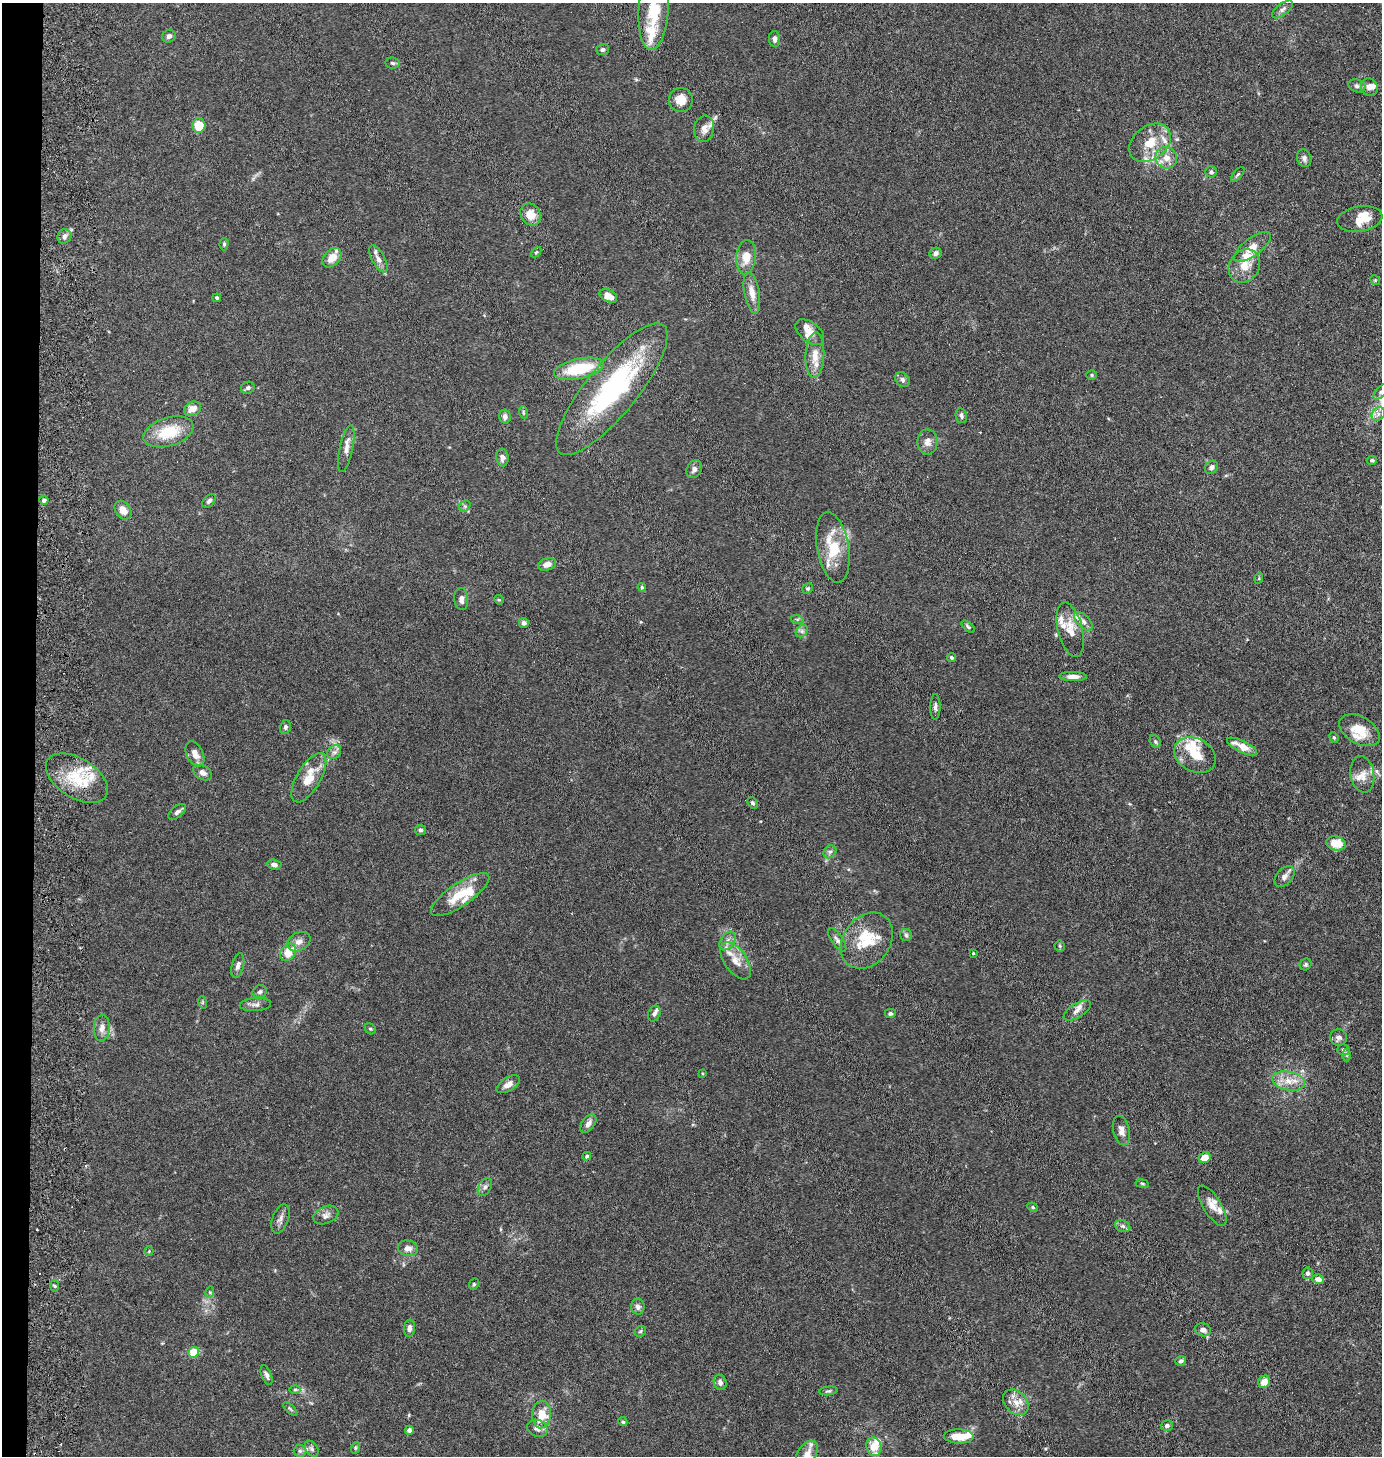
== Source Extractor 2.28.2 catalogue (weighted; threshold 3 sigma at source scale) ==
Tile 4 of 3 x 3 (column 1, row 2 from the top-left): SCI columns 158-1537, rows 1463-2916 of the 4500 x 4376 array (HDU 1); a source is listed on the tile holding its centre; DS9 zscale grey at full resolution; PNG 1384 x 1458 px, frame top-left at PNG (2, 3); each listed source drawn as its Kron ellipse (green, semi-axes under 4 px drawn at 4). Shown black and unused: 2% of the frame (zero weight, under 5 of 10 exposures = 3% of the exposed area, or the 3 px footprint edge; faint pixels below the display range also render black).
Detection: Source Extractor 2.28.2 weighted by HDU 2 'WHT'; one run over the whole footprint, this tile lists its part. Background 0.0206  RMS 0.0018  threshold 0.00729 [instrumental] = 3 sigma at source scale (4.09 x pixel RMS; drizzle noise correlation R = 1.36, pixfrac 0.8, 0.05/0.05 arcsec/px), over >= 5 px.
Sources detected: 200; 4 cosmic-ray / hot-pixel residue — neither listed nor drawn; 38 inside a brighter listed object's ellipse — not listed separately; the other 158 listed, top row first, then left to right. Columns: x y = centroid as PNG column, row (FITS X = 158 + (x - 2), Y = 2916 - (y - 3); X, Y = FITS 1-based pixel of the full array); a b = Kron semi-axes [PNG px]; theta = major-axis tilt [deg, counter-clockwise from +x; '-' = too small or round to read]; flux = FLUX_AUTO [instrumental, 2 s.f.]
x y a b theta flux
1282 9 12 5 38 0.57
653 10 40 15 86 6.2
169 36 7 6 - 0.47
775 39 8 5 -88 0.63
603 50 6 5 - 0.39
392 63 7 5 -6 0.36
1357 86 9 6 -20 0.47
1369 87 9 8 - 0.9
681 100 12 12 - 2.1
199 126 7 6 - 3.4
704 129 13 10 78 1.2
1150 143 23 16 37 3.8
1166 158 11 10 - 1.6
1304 158 9 7 -71 0.53
1211 172 5 5 - 0.31
1238 174 9 4 49 0.27
531 214 12 9 -57 2.4
1360 219 23 12 9 2.7
64 236 7 6 - 0.65
224 244 6 4 89 0.28
1252 247 22 9 37 1.8
536 252 6 3 45 0.18
936 253 6 5 - 0.62
746 257 17 10 84 2.4
332 258 11 7 48 2.2
378 259 15 6 -61 0.97
1244 266 17 14 56 2.6
1375 280 5 4 - 0.19
752 293 21 7 -80 1.7
608 296 9 6 -29 1.9
217 298 4 3 - 0.25
810 332 16 10 -39 1.5
815 355 23 9 87 2.3
579 369 25 10 12 7.8
1092 375 5 5 - 0.22
902 380 8 6 -46 0.51
248 388 7 6 - 0.41
612 389 82 25 51 24
1381 392 10 5 47 0.51
192 409 9 7 26 1.4
523 412 6 4 -73 0.22
1378 414 7 6 - 0.51
961 416 7 5 -78 0.43
505 417 7 6 - 0.58
168 432 26 14 17 5.7
927 442 12 10 -90 1.2
346 449 24 6 78 1.3
502 458 9 6 -86 0.66
1372 460 5 4 - 0.28
1211 467 7 6 - 0.6
694 469 9 7 61 0.69
44 500 4 4 - 0.57
209 501 8 5 42 0.46
465 506 6 5 - 0.29
123 510 10 7 -55 1.4
833 547 36 15 -80 6.1
547 564 9 6 18 1
1259 578 5 3 - 0.14
642 587 4 3 - 0.2
808 588 5 5 - 0.3
461 599 11 7 -84 0.79
499 600 5 4 - 0.18
797 619 6 4 -18 0.28
1083 621 12 6 -45 0.72
524 623 5 5 - 0.68
968 627 8 4 -40 0.29
1070 630 28 12 -76 2.5
802 631 7 5 45 0.45
952 658 5 4 - 0.29
1073 676 13 4 -1 0.91
935 707 13 5 89 0.55
285 727 7 5 75 0.49
1359 730 22 13 -30 3.4
1334 737 5 4 - 0.23
1155 741 6 5 - 0.3
1242 746 16 5 -26 2.4
334 752 7 6 - 0.58
195 754 13 8 -64 1.4
1195 755 22 16 -28 3.5
202 773 10 7 -30 0.92
1362 774 18 11 -81 1.7
77 778 34 19 -33 6.9
309 778 28 12 60 3.7
753 803 6 4 -54 0.33
177 812 10 5 39 0.55
420 830 5 5 - 0.41
1336 843 10 7 -13 3.4
830 852 7 6 - 0.46
274 864 7 5 -6 0.59
1284 876 12 8 48 0.84
460 894 34 11 34 4.9
906 935 6 6 - 0.35
837 940 14 5 -55 0.66
727 941 10 7 55 0.87
867 941 30 23 54 6.3
299 942 12 9 29 1.1
1060 946 5 5 - 0.23
288 952 9 7 56 2.9
973 953 4 3 - 0.13
736 961 21 11 -55 2.1
1306 964 6 5 - 0.3
238 966 12 6 76 0.7
260 992 7 6 - 0.43
202 1002 6 4 -72 0.18
255 1005 15 6 3 0.68
1077 1010 15 7 32 0.98
890 1013 5 4 - 0.39
654 1014 8 6 66 0.46
102 1028 13 8 87 1.1
370 1029 6 5 - 0.24
1338 1037 8 8 - 0.71
1343 1050 6 5 - 0.37
1347 1055 6 4 -89 0.26
702 1073 4 3 - 0.13
1288 1081 17 9 -12 2.1
508 1084 13 6 31 1.1
588 1124 10 6 52 0.88
1121 1130 15 8 -76 1
587 1156 4 4 - 0.38
1205 1158 6 5 - 1.9
1142 1184 7 3 -9 0.19
485 1187 9 6 60 0.56
1212 1206 23 9 -58 1.6
1033 1207 5 4 - 0.23
326 1215 13 8 22 0.84
280 1219 15 8 71 0.86
1123 1226 8 6 -21 0.45
408 1248 10 7 -9 0.97
149 1251 4 4 - 0.17
1308 1273 5 5 - 0.43
1318 1279 6 4 -14 0.92
474 1284 6 5 - 0.25
54 1286 5 3 - 0.21
210 1292 6 3 73 0.19
638 1307 8 7 - 0.65
409 1328 9 5 84 0.67
1203 1330 8 6 -19 0.87
640 1331 6 5 - 0.28
194 1352 5 5 - 3.4
1181 1361 5 4 - 0.36
267 1375 10 5 -69 0.53
720 1382 8 6 -73 0.65
1264 1382 6 5 - 1.9
295 1390 6 4 1 0.25
829 1391 9 4 7 0.31
1016 1402 14 11 -46 1.9
290 1409 8 3 -45 0.27
541 1415 14 9 86 3.1
623 1422 4 4 - 0.27
1167 1426 6 5 - 0.51
537 1428 11 8 -23 0.91
409 1430 4 4 - 0.56
959 1436 15 7 -2 3
874 1447 9 7 -75 2.9
355 1448 6 4 72 0.2
312 1449 9 6 -59 0.47
300 1451 6 6 - 0.36
807 1454 14 9 53 1.7
Isophote crosses this tile's border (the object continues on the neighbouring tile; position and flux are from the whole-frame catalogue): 2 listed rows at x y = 653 10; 1381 392